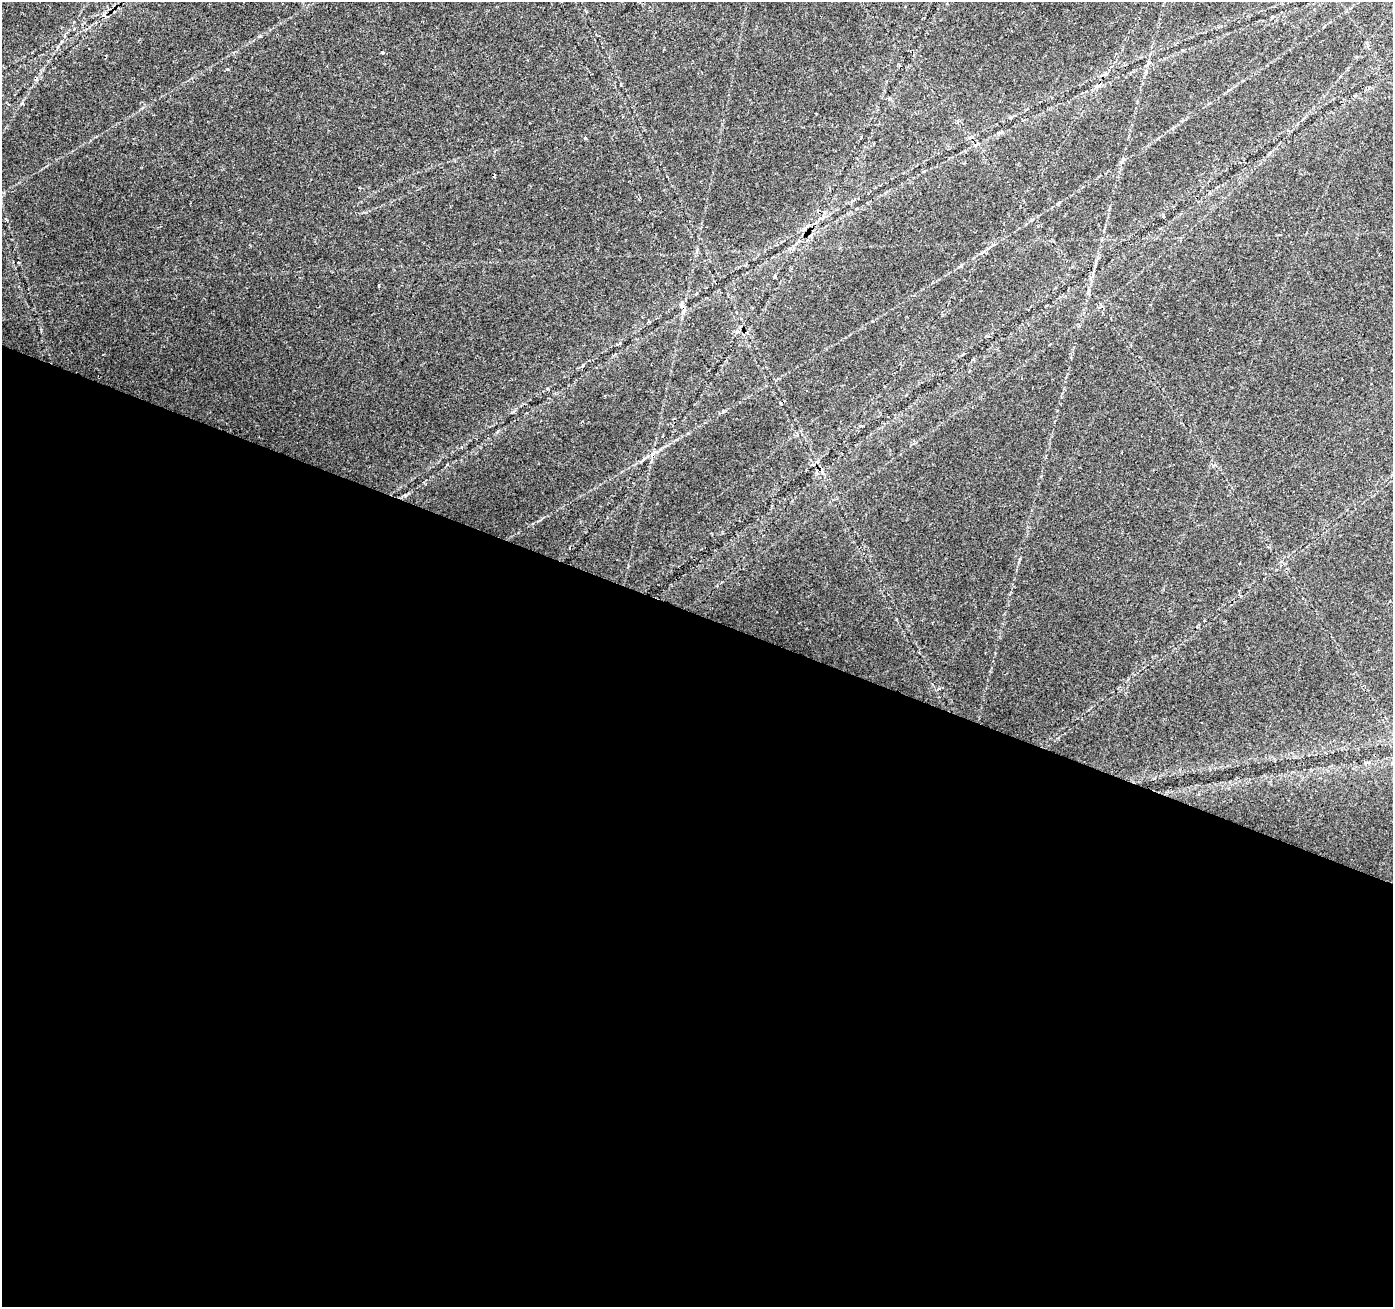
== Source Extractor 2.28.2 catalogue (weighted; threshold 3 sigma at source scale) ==
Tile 14 of 4 x 4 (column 2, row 4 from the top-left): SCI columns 1393-2783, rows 208-1512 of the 5572 x 5702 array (HDU 1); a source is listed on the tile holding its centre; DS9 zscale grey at full resolution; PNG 1395 x 1309 px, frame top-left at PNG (2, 2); no overlay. Shown black and unused: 53% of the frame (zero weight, under 2 of 3 exposures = <1% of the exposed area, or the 3 px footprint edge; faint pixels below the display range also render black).
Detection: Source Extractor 2.28.2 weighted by HDU 2 'WHT'; one run over the whole footprint, this tile lists its part. Background 0.0334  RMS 0.0037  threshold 0.0165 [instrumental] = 3 sigma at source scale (4.5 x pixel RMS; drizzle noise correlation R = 1.50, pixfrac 1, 0.0396/0.0396 arcsec/px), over >= 5 px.
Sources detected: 11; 2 cosmic-ray / hot-pixel residue — not listed; the other 9 listed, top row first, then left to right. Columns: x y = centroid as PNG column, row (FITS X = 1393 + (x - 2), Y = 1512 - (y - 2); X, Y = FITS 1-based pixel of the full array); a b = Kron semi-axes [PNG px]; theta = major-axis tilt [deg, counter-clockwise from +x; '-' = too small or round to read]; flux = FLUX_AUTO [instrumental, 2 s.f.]
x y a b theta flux
104 15 6 5 - 1
382 53 3 3 - 1.1
1147 64 12 3 45 0.68
585 138 4 4 - 0.33
1122 161 7 4 46 0.71
1163 217 4 3 - 0.43
379 285 3 3 - 0.67
1068 288 3 2 - 0.25
938 689 4 4 - 0.67